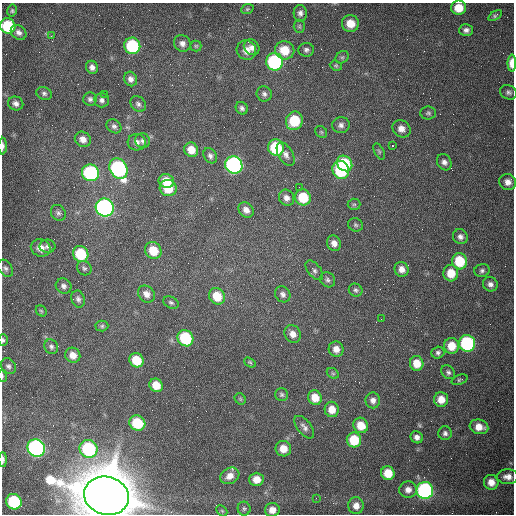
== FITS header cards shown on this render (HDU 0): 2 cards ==
NAXIS1  =                  512 /fastest changing axis
NAXIS2  =                  512 /next to fastest changing axis

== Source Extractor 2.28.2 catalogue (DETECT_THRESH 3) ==
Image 512 x 512 px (HDU 0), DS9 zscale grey, 1 PNG px = 1 image px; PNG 516 x 516 px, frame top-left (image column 1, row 512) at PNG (2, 3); each listed source drawn as its Kron ellipse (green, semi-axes under 4 px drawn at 4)
Background 1540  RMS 24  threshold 72.1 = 3 sigma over >= 5 px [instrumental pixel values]
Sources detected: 140; all 140 listed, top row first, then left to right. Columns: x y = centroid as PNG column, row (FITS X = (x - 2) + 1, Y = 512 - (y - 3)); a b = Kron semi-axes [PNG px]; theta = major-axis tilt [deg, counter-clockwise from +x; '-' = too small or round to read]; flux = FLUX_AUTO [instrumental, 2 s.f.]
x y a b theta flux
459 8 7 7 - 2.4e+04
247 9 6 4 21 2.2e+03
12 11 6 4 77 2.4e+03
300 13 8 6 -86 6.8e+03
495 16 8 4 34 3.1e+03
350 23 8 8 - 2.5e+04
8 26 8 7 - 9.3e+04
299 26 6 5 - 2.8e+03
466 30 7 5 3 5.9e+03
19 32 8 6 -41 6.8e+03
51 36 3 3 - 1.3e+03
182 43 9 8 - 8.1e+03
132 46 8 8 - 1.3e+05
196 46 5 5 - 2.5e+03
252 47 8 7 - 7.8e+03
246 50 10 9 - 1.5e+04
285 50 10 9 - 3.4e+04
306 50 8 7 - 5.1e+03
342 57 7 6 - 3.2e+03
274 62 9 8 - 2.0e+05
512 63 8 4 89 2.3e+04
336 66 6 5 - 2.5e+03
92 67 7 6 - 6.9e+03
131 79 7 6 - 7.6e+03
508 92 8 7 - 5.1e+03
44 93 8 6 -25 4.4e+03
105 94 2 2 - 7.6e+02
264 94 7 7 - 5.4e+03
90 99 6 6 - 4.7e+03
102 100 7 7 - 5.8e+03
16 103 8 7 - 6.8e+03
138 104 9 7 -48 5.1e+03
242 108 6 5 - 4.8e+03
428 113 8 6 1 3.9e+03
294 121 9 8 - 6.3e+04
341 125 9 8 - 7.0e+03
114 126 8 6 -38 5.1e+03
401 129 10 8 -39 1.2e+04
321 132 6 5 - 2.6e+03
83 139 8 7 - 1.1e+04
143 141 7 7 - 5.3e+03
137 142 9 8 - 8.4e+03
392 145 3 2 - 2.3e+03
3 146 8 3 88 4.7e+03
276 148 8 8 - 8.9e+04
191 150 7 6 - 1.9e+04
379 151 9 4 -63 3.0e+03
286 154 13 7 -60 8.7e+03
210 156 8 6 -58 5.6e+03
444 162 8 7 - 6.7e+03
345 163 8 7 - 7.1e+04
234 165 9 8 - 4.4e+05
118 169 11 8 -62 2.7e+05
341 170 9 8 - 1.3e+05
90 173 9 8 - 2.0e+05
166 181 8 7 - 2.8e+04
508 182 8 8 - 1.0e+04
299 187 2 2 - 1.0e+03
168 188 8 8 - 3.7e+04
303 197 8 7 - 4.8e+04
286 198 8 7 - 8.0e+03
354 204 6 5 - 2.9e+03
105 208 9 8 - 5.5e+05
246 210 8 7 - 9.4e+03
58 213 8 7 - 4.7e+03
355 225 7 6 - 3.5e+03
460 237 8 7 - 6.7e+03
334 243 8 7 - 9.9e+03
47 246 8 6 1 4.6e+03
41 248 10 8 -21 1.4e+04
153 250 9 8 - 3.3e+04
81 254 8 7 - 6.7e+04
459 261 8 7 - 5.6e+04
5 268 9 6 -55 4.9e+03
84 268 8 6 -36 3.9e+03
402 269 7 7 - 1.1e+04
314 270 11 6 -51 5.4e+03
482 271 8 6 17 4.3e+03
451 273 8 7 - 2.8e+04
328 280 8 7 - 4.6e+03
490 284 7 7 - 7.1e+03
64 286 8 7 - 6.0e+03
356 290 7 6 - 4.0e+03
146 294 9 7 -46 1.1e+04
283 294 8 7 - 6.6e+03
217 296 9 7 -52 3.2e+04
78 299 8 6 -70 5.1e+03
171 303 8 5 -26 3.6e+03
41 311 6 5 - 2.2e+03
381 319 2 2 - 8.1e+02
102 326 6 5 - 2.9e+03
293 334 9 8 - 1.2e+04
185 338 8 7 - 1.0e+05
3 340 6 4 -89 2.9e+03
467 343 8 8 - 2.0e+05
452 346 8 7 - 2.8e+04
51 347 7 6 - 4.5e+03
336 349 8 7 - 1.2e+04
438 353 6 6 - 4.3e+03
73 355 8 7 - 1.4e+04
136 360 7 6 - 4.1e+04
250 362 6 4 -38 2.2e+03
417 363 7 6 - 2.3e+04
8 366 8 7 - 5.0e+03
448 372 8 6 -46 4.2e+03
333 373 6 4 -29 2.6e+03
2 376 6 3 -82 1.9e+03
459 380 8 4 21 2.8e+03
156 385 7 6 - 2.3e+04
282 395 6 6 - 3.7e+03
315 398 7 6 - 2.4e+04
240 399 6 5 - 2.4e+03
441 399 7 7 - 1.9e+04
373 400 8 7 - 7.8e+03
332 409 8 7 - 2.0e+04
137 423 8 7 - 6.1e+04
361 425 8 7 - 2.8e+04
304 427 13 7 -51 7.2e+03
479 427 9 7 -15 1.8e+04
445 433 7 7 - 5.2e+03
417 437 6 5 - 7.3e+03
354 440 7 7 - 5.0e+04
36 448 9 8 - 4.2e+05
89 449 9 8 - 1.6e+05
283 449 8 8 - 2.1e+04
3 459 7 3 -90 4.2e+03
388 473 7 6 - 3.2e+04
230 476 10 7 28 1.3e+04
508 477 11 7 0 1.1e+04
256 479 7 7 - 1.9e+04
491 482 7 7 - 1.5e+04
408 490 8 8 - 1.1e+04
425 490 8 8 - 3.4e+05
106 496 23 19 -15 1.5e+07
316 498 2 2 - 3.9e+03
14 502 8 7 - 1.0e+05
356 506 8 7 - 1.2e+04
244 509 7 6 - 3.3e+03
272 510 7 7 - 1.4e+04
222 511 6 4 -44 2.0e+03
At the frame edge (FLAGS 8, measured only in part): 7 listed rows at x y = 8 26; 512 63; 3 146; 3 340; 2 376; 3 459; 106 496